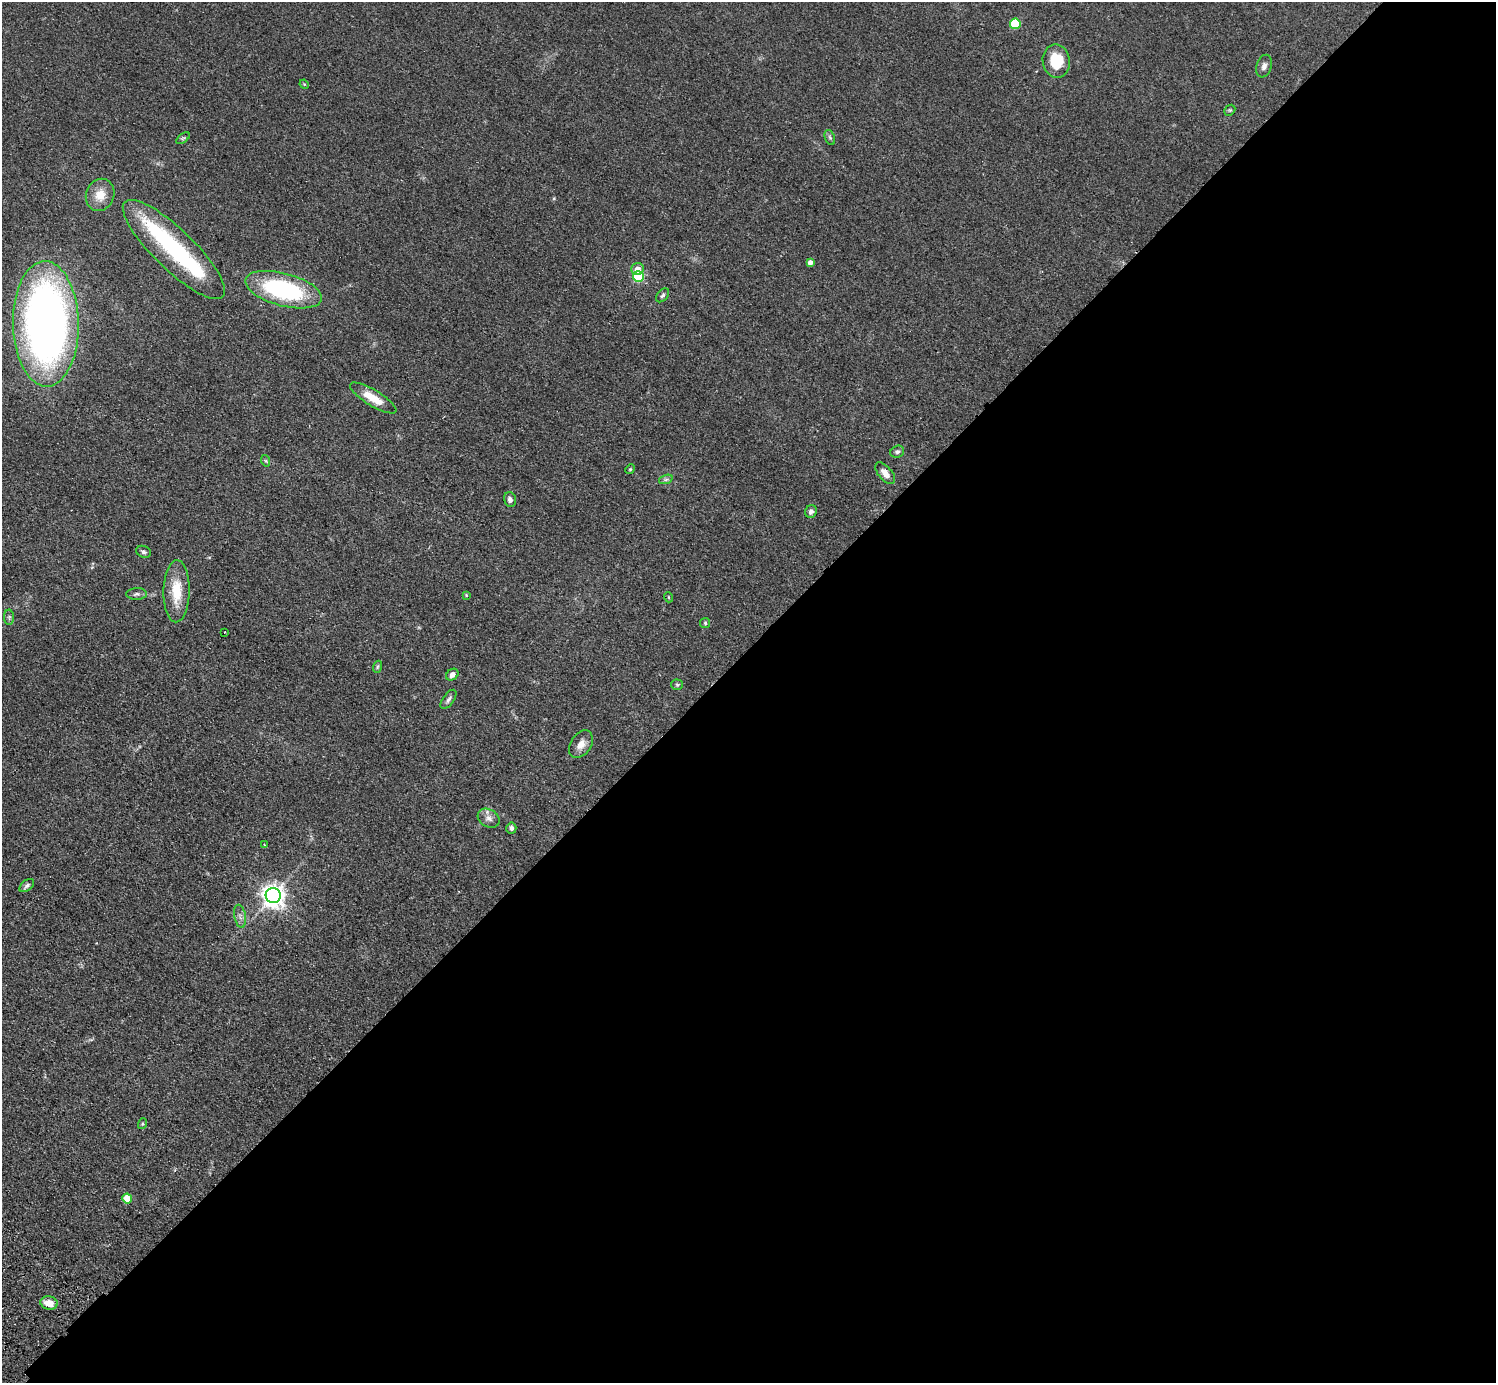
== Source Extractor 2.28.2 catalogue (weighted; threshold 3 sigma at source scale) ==
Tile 12 of 4 x 4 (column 4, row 3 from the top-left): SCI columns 4525-6018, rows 1724-3104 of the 6059 x 6069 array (HDU 1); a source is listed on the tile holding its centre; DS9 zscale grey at full resolution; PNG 1498 x 1385 px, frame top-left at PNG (2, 2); each listed source drawn as its Kron ellipse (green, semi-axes under 4 px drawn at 4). Shown black and unused: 53% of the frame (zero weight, under 2 of 3 exposures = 3% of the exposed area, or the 3 px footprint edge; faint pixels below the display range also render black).
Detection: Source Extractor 2.28.2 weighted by HDU 2 'WHT'; one run over the whole footprint, this tile lists its part. Background 0.0531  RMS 0.0077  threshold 0.0348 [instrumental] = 3 sigma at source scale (4.5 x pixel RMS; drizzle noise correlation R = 1.50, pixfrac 1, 0.05/0.05 arcsec/px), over >= 5 px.
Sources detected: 48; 3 inside a brighter object's white glare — neither listed nor drawn; the other 45 listed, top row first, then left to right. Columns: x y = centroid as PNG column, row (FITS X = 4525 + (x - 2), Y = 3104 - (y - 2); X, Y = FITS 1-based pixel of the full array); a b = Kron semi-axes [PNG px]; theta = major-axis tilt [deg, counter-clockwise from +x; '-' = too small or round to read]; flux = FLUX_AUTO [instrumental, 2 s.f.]
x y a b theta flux
1015 24 5 5 - 39
1056 61 17 13 -80 21
1264 66 11 7 72 3
304 84 5 4 - 0.63
1230 110 6 4 43 1
830 137 8 5 -69 1.4
183 138 8 4 36 1.1
100 195 16 14 69 11
174 249 68 20 -44 72
810 262 4 4 - 3.6
638 269 6 6 - 6.3
638 276 5 5 - 69
284 290 39 16 -15 88
662 295 8 5 50 1.5
46 324 63 33 -89 490
373 398 26 8 -31 13
897 452 7 6 - 1.8
266 461 6 4 -72 0.93
630 469 5 4 - 0.84
885 473 13 6 -49 6.1
666 479 7 4 19 1.5
510 499 7 6 - 2.7
811 511 6 6 - 2.2
143 552 8 5 -20 1.7
177 591 31 13 88 20
136 594 10 6 1 2.1
466 595 4 4 - 0.78
668 597 5 3 - 0.6
9 617 8 5 90 1.5
705 623 5 5 - 1
224 632 3 2 - 0.58
377 667 6 4 71 0.97
452 675 6 5 - 3.5
677 685 6 5 - 1.1
448 699 11 5 55 2.3
581 744 15 10 57 6.1
489 818 12 8 -30 4.1
511 828 5 5 - 1.9
264 845 3 2 - 0.63
27 885 8 5 39 1.9
273 896 7 7 - 570
240 916 12 5 -80 2.9
142 1124 5 3 - 0.79
127 1198 5 5 - 13
49 1303 9 6 -14 8.5